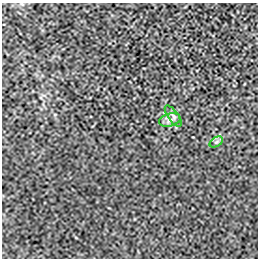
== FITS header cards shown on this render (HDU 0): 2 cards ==
NAXIS1  =                  256 / length of data axis 1
NAXIS2  =                  256 / length of data axis 2

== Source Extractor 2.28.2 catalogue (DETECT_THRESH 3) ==
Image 256 x 256 px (HDU 0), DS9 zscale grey, 1 PNG px = 1 image px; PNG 260 x 260 px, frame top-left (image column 1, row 256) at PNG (2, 3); each listed source drawn as its Kron ellipse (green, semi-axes under 4 px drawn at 4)
Background -3.60e-05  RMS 0.0028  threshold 0.00852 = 3 sigma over >= 5 px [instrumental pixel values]
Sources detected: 3; all 3 listed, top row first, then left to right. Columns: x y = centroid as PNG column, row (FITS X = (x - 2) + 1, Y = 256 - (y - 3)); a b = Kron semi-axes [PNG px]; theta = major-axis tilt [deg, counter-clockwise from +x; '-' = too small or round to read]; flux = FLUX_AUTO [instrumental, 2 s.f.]
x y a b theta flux
173 116 12 5 -54 0.71
170 120 11 6 15 0.89
216 142 7 4 33 0.45